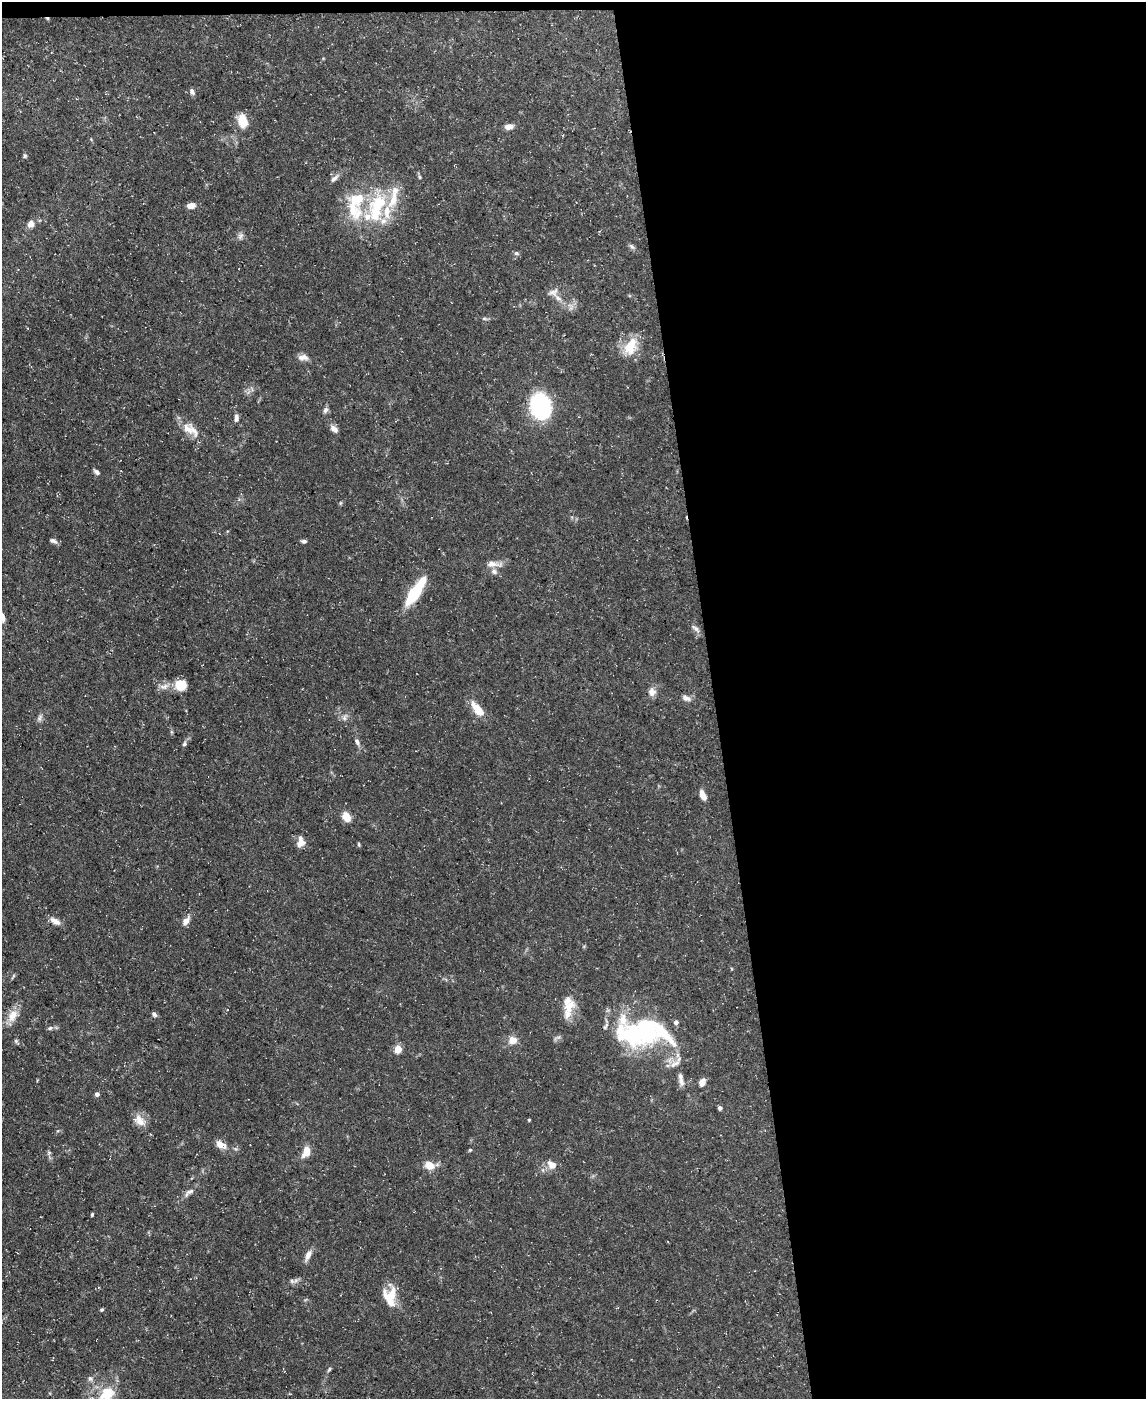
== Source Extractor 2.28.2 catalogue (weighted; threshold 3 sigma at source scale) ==
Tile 4 of 4 x 3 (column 4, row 1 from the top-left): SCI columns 3432-4575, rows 2919-4315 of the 4575 x 4549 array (HDU 1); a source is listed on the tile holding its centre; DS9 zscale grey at full resolution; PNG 1148 x 1401 px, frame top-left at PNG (2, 2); no overlay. Shown black and unused: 38% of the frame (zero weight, under 3 of 5 exposures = <1% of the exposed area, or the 3 px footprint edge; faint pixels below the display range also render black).
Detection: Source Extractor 2.28.2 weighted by HDU 2 'WHT'; one run over the whole footprint, this tile lists its part. Background 0.0884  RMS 0.0046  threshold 0.0208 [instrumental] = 3 sigma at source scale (4.5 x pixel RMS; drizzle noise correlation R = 1.50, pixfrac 1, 0.05/0.05 arcsec/px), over >= 5 px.
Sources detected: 94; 2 inside a brighter object's white glare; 1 cosmic-ray / hot-pixel residue — not listed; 15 inside a brighter listed object's ellipse — not listed separately; the other 76 listed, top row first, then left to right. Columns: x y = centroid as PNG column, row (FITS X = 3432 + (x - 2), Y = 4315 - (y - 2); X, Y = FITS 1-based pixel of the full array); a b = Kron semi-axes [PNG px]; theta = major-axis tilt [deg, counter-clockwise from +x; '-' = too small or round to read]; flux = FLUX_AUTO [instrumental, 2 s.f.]
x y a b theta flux
192 91 8 5 -62 1.5
242 121 17 12 -74 6.9
509 126 10 6 11 2.8
25 156 5 4 - 0.66
420 177 6 4 -89 0.58
335 178 15 5 46 1.9
357 199 27 20 47 18
191 205 8 6 9 3.3
377 207 46 21 72 31
31 224 9 9 - 2.2
240 236 9 7 55 1.6
632 246 10 4 -45 1.1
516 253 7 5 -15 0.92
553 292 13 10 20 2.7
485 319 6 4 -19 0.67
630 346 24 15 66 10
303 357 15 8 -1 2.7
540 406 22 17 -79 51
325 410 9 6 68 1.3
236 418 10 5 88 1.6
190 429 28 11 -31 6.6
334 429 10 6 -40 2.3
97 472 8 5 -41 1.4
53 541 9 5 -23 1.4
304 541 7 4 -5 0.96
493 564 22 7 -2 3.4
494 572 8 7 - 1.6
415 592 29 9 56 22
2 617 12 6 -71 2.5
695 628 14 6 -42 1.8
180 685 13 12 - 7.1
164 686 15 8 14 2.9
652 692 11 10 - 2.9
686 698 12 7 -21 2.1
477 709 18 8 -52 8.1
39 718 10 6 62 1.4
345 718 11 5 64 1.4
357 741 10 6 -64 1.6
184 744 7 5 74 0.94
703 795 11 5 -65 4.1
346 817 11 7 -59 5.5
301 843 12 10 37 3
359 844 6 3 -82 0.53
55 921 14 7 -28 3
186 921 12 7 51 2.9
569 1007 21 13 51 6.9
154 1014 7 5 -50 1.1
13 1015 19 12 65 5.6
605 1026 10 5 52 1.2
50 1028 6 5 - 0.87
647 1030 39 33 81 46
513 1040 10 9 - 3.9
16 1041 8 4 -47 0.79
398 1049 5 4 - 12
673 1064 12 6 58 2.8
681 1082 13 7 -76 2.5
702 1082 10 7 64 2.6
97 1094 5 5 - 1.4
720 1108 4 4 - 1.3
140 1120 18 11 -45 4.6
529 1120 3 3 - 0.45
221 1145 13 7 -27 4.1
470 1150 5 4 - 0.5
306 1151 13 7 73 5.5
49 1153 6 4 -19 0.63
430 1165 8 7 - 7.4
551 1165 12 9 -41 3.8
189 1192 18 6 38 2.5
92 1214 3 3 - 0.55
308 1255 16 7 67 2.6
292 1281 8 5 -34 1.1
391 1295 21 11 76 8.1
102 1310 5 4 - 0.58
329 1369 7 4 55 0.71
90 1378 8 7 - 1.3
107 1394 19 15 48 13
Isophote crosses this tile's border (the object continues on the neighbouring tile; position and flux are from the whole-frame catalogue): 2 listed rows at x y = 2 617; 107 1394